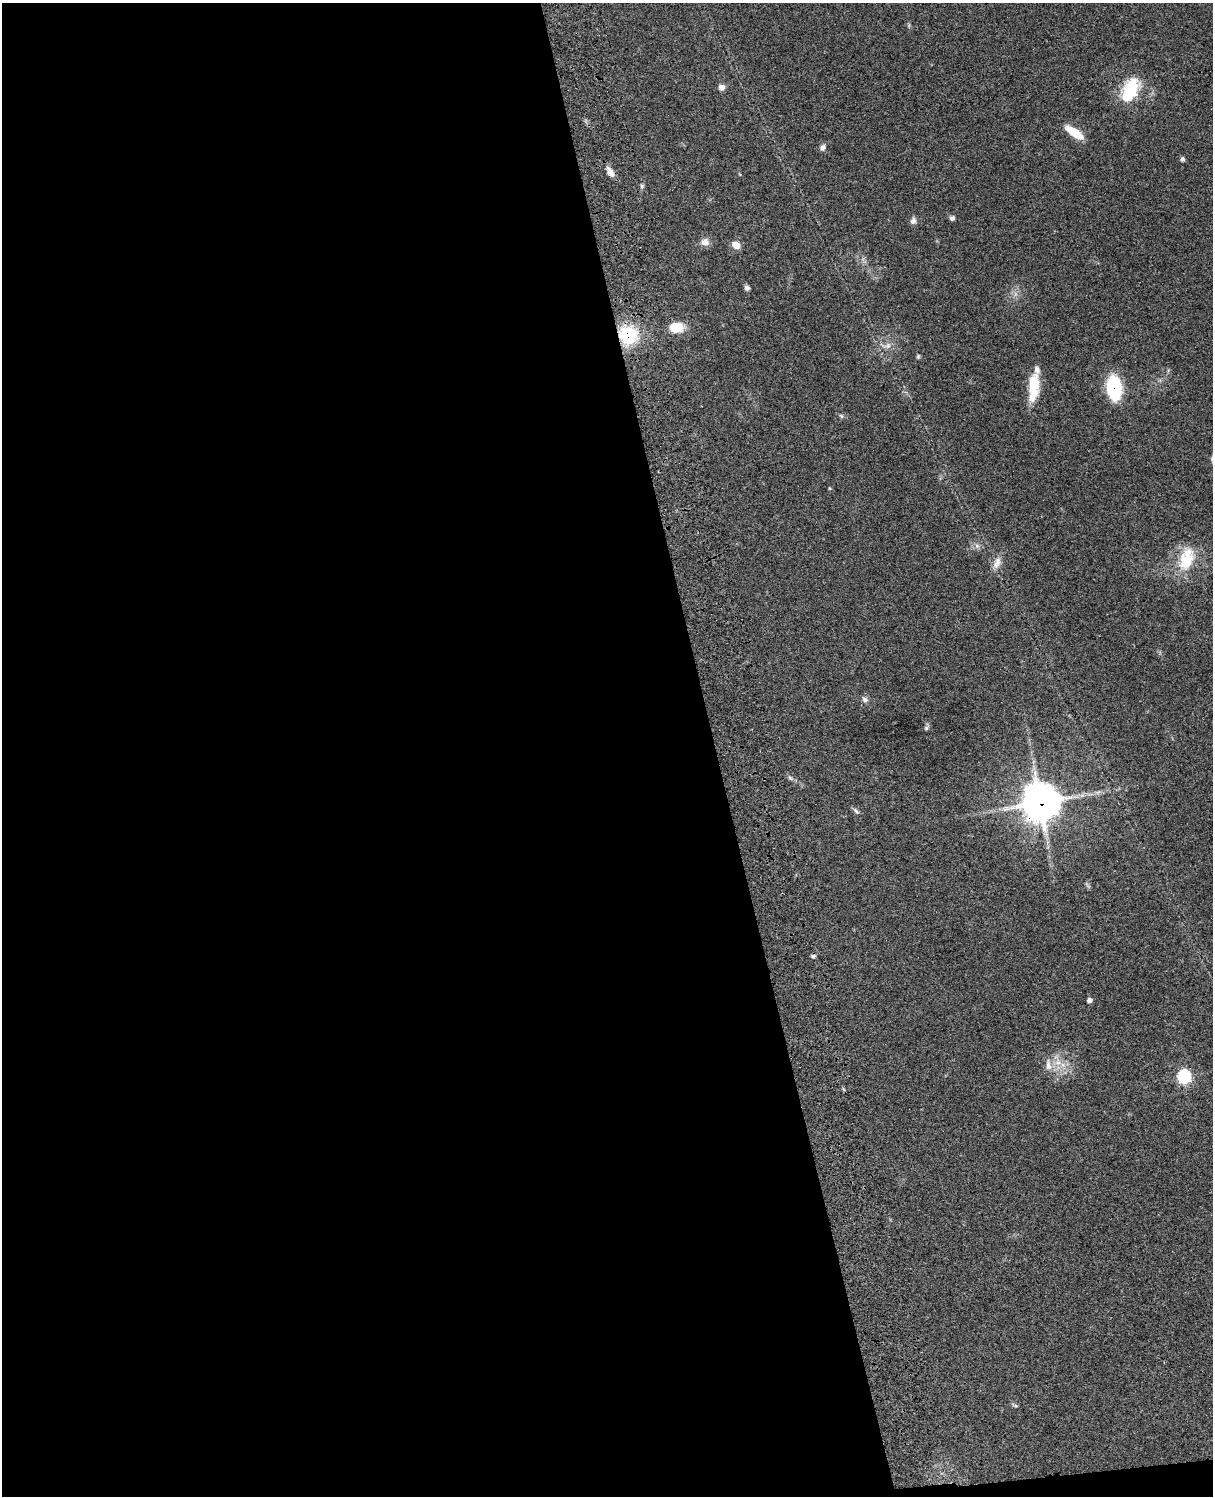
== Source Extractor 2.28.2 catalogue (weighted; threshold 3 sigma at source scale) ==
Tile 9 of 4 x 3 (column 1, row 3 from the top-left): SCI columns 124-1334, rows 276-1769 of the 5085 x 4922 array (HDU 1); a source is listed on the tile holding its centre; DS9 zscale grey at full resolution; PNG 1215 x 1498 px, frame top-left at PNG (2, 3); no overlay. Shown black and unused: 59% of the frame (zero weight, under 3 of 4 exposures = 6% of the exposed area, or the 3 px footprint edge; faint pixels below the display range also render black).
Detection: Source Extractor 2.28.2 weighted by HDU 2 'WHT'; one run over the whole footprint, this tile lists its part. Background 0.107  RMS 0.0066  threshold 0.0295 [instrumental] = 3 sigma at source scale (4.5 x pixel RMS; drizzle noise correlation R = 1.50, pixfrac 1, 0.05/0.05 arcsec/px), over >= 5 px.
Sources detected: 34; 2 inside a brighter listed object's ellipse — not listed separately; the other 32 listed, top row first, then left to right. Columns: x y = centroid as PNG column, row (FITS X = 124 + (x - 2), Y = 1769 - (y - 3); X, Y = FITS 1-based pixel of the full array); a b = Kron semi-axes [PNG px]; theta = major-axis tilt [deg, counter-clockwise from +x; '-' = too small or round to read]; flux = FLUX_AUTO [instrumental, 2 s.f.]
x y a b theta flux
722 87 8 7 - 2.9
1130 90 30 17 63 28
1074 132 21 7 -34 14
823 148 9 7 50 2.2
1182 159 5 5 - 1.4
610 172 15 7 -59 4.5
642 186 6 5 - 1.1
952 218 7 5 31 1.5
913 221 9 7 78 2.5
705 242 11 9 4 4
736 245 9 7 -27 5.3
747 288 6 5 - 1.9
676 327 17 11 -2 12
628 335 21 19 -33 34
887 345 13 6 17 3.5
918 356 6 4 64 0.94
1033 387 35 12 85 18
1114 387 19 12 -83 52
841 416 6 5 - 1.1
977 546 7 5 -44 1.6
1186 559 34 19 75 24
997 562 16 9 72 5.3
865 699 9 7 -53 2.2
926 728 6 6 - 1.1
790 778 9 5 -45 1.6
1040 802 14 13 - 1200
856 811 11 4 -50 1.5
813 956 5 5 - 1.1
1089 1000 5 5 - 2.4
1058 1062 11 10 - 6.7
1184 1076 7 7 - 72
1015 1406 8 3 -19 0.96
Overlapping masked pixels (flux is a lower limit): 3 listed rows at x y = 628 335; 1114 387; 1040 802